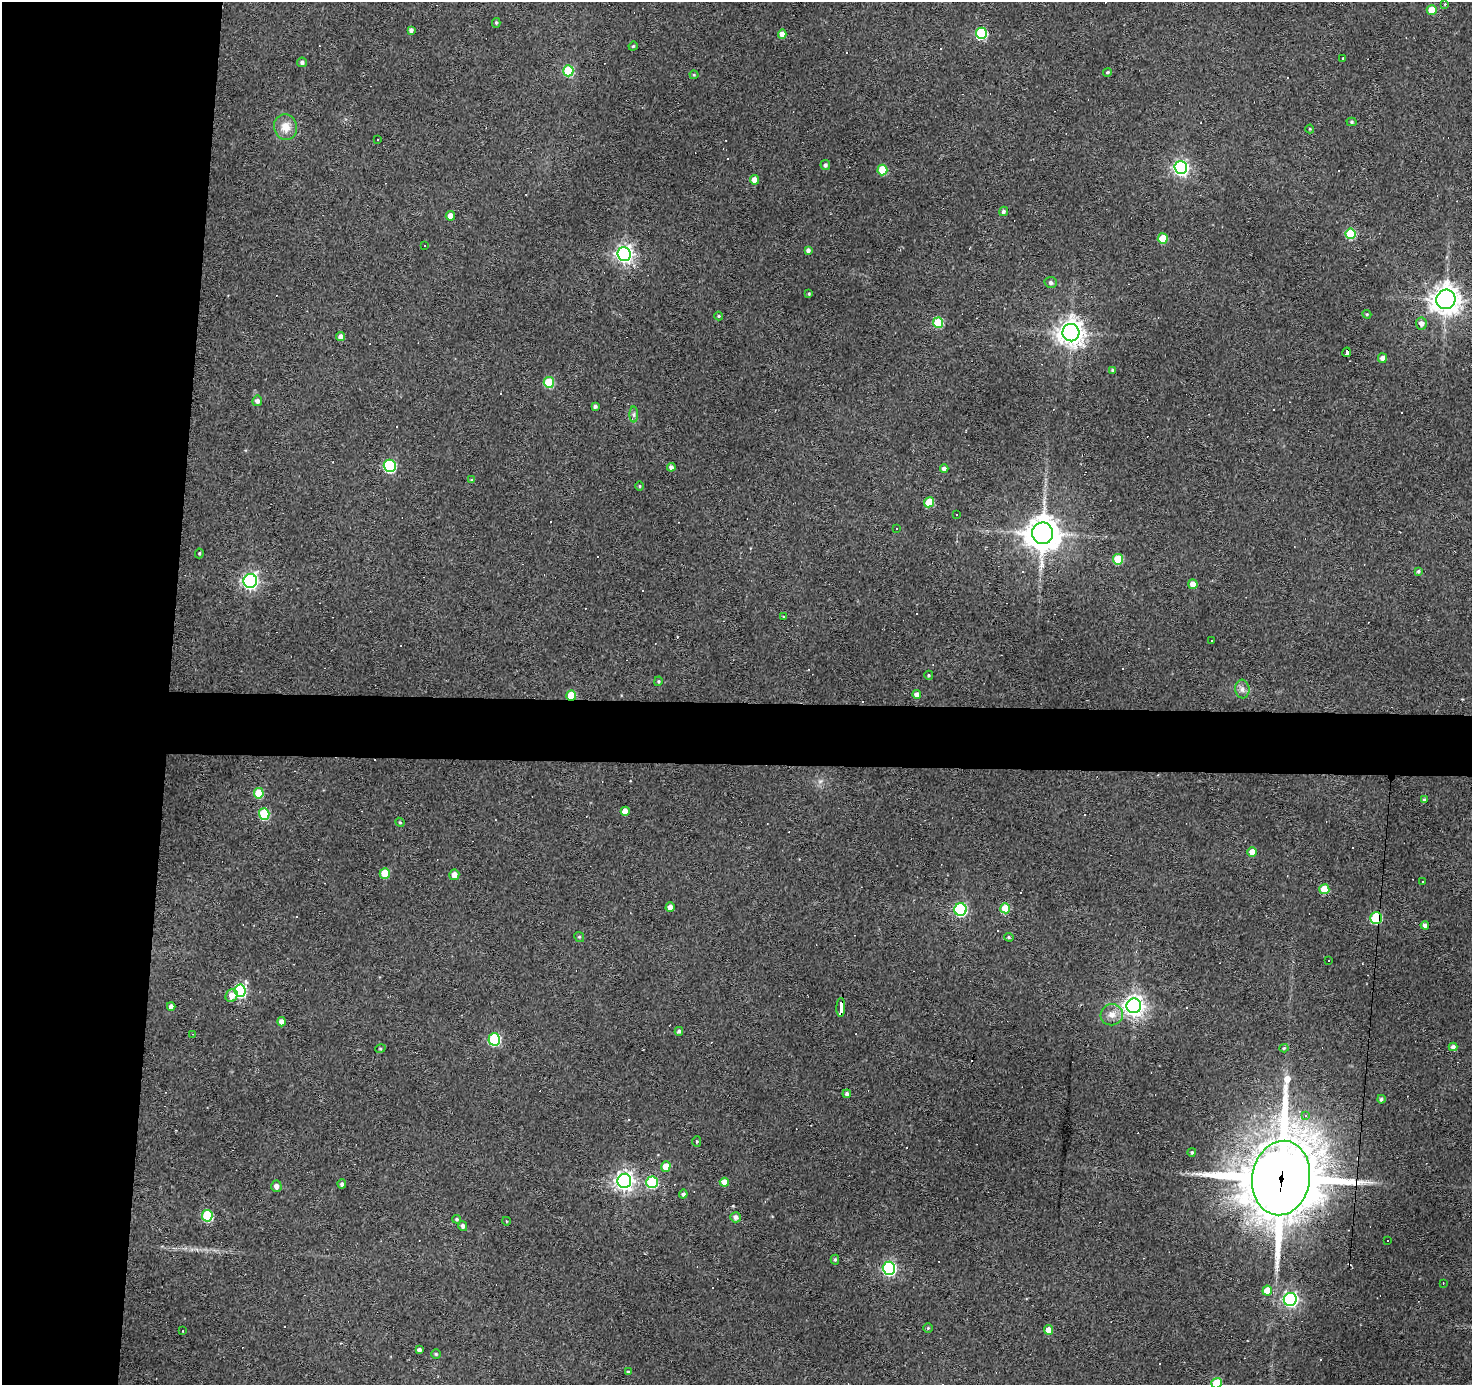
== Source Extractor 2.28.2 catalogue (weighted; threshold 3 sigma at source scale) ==
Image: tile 4 of 3 x 3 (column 1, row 2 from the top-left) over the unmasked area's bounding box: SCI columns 1-1470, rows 1572-2954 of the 4411 x 4436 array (HDU 1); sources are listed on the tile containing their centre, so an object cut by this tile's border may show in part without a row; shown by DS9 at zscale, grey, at full resolution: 1 PNG px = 1 image px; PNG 1474 x 1387 px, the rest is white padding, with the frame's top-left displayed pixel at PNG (2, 2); every listed detection drawn as its Kron ellipse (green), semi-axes under 4 PNG px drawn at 4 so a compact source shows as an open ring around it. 15% of this frame is shown black and not used: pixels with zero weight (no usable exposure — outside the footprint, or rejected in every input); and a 3 px margin inside the footprint's outer edge (the drizzle kernel's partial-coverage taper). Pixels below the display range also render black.
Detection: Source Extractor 2.28.2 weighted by HDU 2 'WHT'; one run over the whole footprint, this tile lists its part. Background 0.112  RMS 0.0086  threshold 0.0389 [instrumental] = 3 sigma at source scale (4.5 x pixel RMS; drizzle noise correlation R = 1.50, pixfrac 1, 0.05/0.05 arcsec/px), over >= 5 px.
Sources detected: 155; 29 cosmic-ray / hot-pixel residue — neither listed nor drawn; the other 126 listed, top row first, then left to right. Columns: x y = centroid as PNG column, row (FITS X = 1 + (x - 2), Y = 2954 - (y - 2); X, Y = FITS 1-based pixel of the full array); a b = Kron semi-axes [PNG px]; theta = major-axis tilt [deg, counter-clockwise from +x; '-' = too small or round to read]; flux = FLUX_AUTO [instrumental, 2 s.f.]
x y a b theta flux
1445 4 4 3 - 0.82
1432 10 5 5 - 17
496 23 5 4 - 1.3
411 30 4 4 - 2.5
981 33 6 5 - 67
782 34 4 4 - 5.9
633 46 5 4 - 0.95
1343 58 3 2 - 0.56
302 62 5 5 - 2.4
568 71 5 5 - 53
1107 72 4 3 - 1.1
694 75 4 4 - 0.95
1352 122 5 4 - 1.3
285 127 13 11 -76 11
1310 129 4 4 - 0.82
378 140 2 2 - 0.71
825 165 5 5 - 2.4
1181 168 6 6 - 230
882 170 5 5 - 28
754 180 5 4 - 8.1
1003 211 5 4 - 1.8
450 216 5 4 - 7.4
1350 234 5 5 - 43
1163 238 5 5 - 24
424 245 3 3 - 2.5
808 250 4 4 - 2.5
624 254 7 6 - 370
1051 282 6 5 - 2.6
809 294 4 3 - 1.1
1446 299 10 9 - 910
1367 314 4 4 - 0.98
719 316 4 4 - 0.95
938 323 5 5 - 37
1421 323 6 5 - 4.4
1071 333 8 8 - 840
341 337 5 4 - 5
1347 352 5 3 - 42
1382 358 5 4 - 3.6
1112 370 4 4 - 1.5
549 382 5 5 - 35
257 401 5 5 - 3.3
595 406 4 3 - 2.1
634 415 8 4 -90 2.1
390 466 6 6 - 120
671 467 4 4 - 3.6
944 469 4 4 - 3.4
472 480 4 3 - 1.6
640 486 5 3 - 0.83
929 502 5 5 - 25
956 514 3 3 - 4.9
896 528 3 2 - 0.91
1043 533 11 10 - 1600
199 553 5 3 - 1
1118 559 5 5 - 28
1418 571 4 4 - 1.6
250 581 7 6 - 250
1193 584 5 4 - 7.3
784 617 4 3 - 0.98
1212 640 2 2 - 0.77
929 675 4 4 - 1.1
658 681 5 4 - 1
1242 689 9 7 -83 4
917 694 4 4 - 5
571 695 5 5 - 25
259 793 5 4 - 28
1424 800 4 3 - 1.8
625 811 4 4 - 7.2
264 814 5 5 - 47
400 822 5 4 - 0.9
1252 852 5 4 - 7
385 873 5 5 - 19
454 875 5 5 - 5.3
1423 882 3 3 - 0.89
1324 889 5 5 - 23
670 907 5 4 - 4.4
1005 908 5 5 - 25
960 909 6 6 - 120
1376 918 6 6 - 74
1425 925 4 4 - 3.7
579 937 5 4 - 1.1
1009 937 5 4 - 1.1
1328 960 3 3 - 1.4
240 991 6 5 - 120
232 995 7 5 56 7.9
171 1006 4 4 - 3.9
1134 1006 7 7 - 530
841 1007 9 3 87 100
1112 1015 11 10 - 7.3
282 1022 5 4 - 6.5
679 1031 4 4 - 2
193 1034 3 2 - 0.54
494 1039 6 6 - 94
1453 1047 4 4 - 2.8
1284 1048 4 4 - 1.2
380 1049 5 3 - 0.8
847 1094 4 4 - 2.2
1381 1099 4 3 - 2
1305 1115 4 4 - 3.7
697 1141 5 4 - 1.1
1192 1152 4 4 - 1.2
666 1167 5 4 - 12
1281 1178 37 29 81 7200
624 1181 7 7 - 430
652 1182 6 5 - 63
724 1182 4 4 - 7.2
342 1184 5 4 - 2.1
276 1186 5 5 - 4.2
683 1194 4 4 - 2.4
207 1216 6 5 - 51
736 1217 5 5 - 3.1
457 1219 4 3 - 1.1
506 1221 4 3 - 0.58
463 1226 5 4 - 2.9
1388 1241 2 2 - 0.69
835 1260 5 4 - 1.3
889 1268 6 6 - 160
1443 1283 2 2 - 0.61
1267 1291 5 4 - 13
1290 1299 6 6 - 240
928 1328 5 4 - 1
1048 1330 5 4 - 9.2
183 1331 3 2 - 0.45
419 1350 4 4 - 2.5
436 1354 4 4 - 1.1
628 1372 4 4 - 1.2
1216 1383 5 5 - 36
Overlapping masked pixels (flux is a lower limit): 5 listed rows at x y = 1347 352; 571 695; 1376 918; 841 1007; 1281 1178
Isophote crosses this tile's border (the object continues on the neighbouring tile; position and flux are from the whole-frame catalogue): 1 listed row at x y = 1216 1383